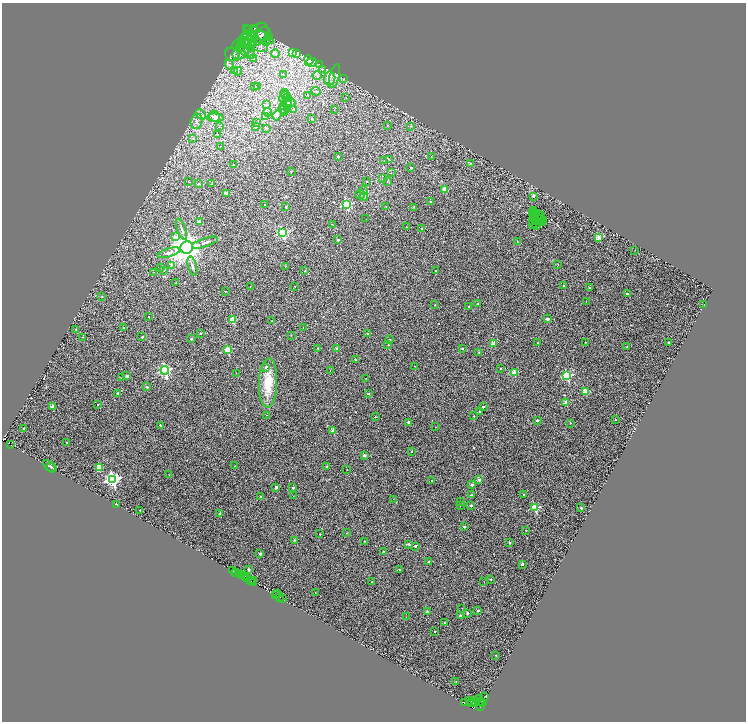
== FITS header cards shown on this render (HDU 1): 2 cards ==
NAXIS1  =                 1488
NAXIS2  =                 1439

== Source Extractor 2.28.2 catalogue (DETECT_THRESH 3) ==
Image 1488 x 1439 px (HDU 1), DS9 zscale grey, zoomed out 1/2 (1 PNG px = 2 x 2 image px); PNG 748 x 724 px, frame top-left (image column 1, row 1438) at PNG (2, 3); each listed source drawn as its Kron ellipse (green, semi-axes under 4 px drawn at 4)
Background 0.965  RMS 1.1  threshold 3.23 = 3 sigma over >= 5 px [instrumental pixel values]
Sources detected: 364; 73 cannot appear on this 1/2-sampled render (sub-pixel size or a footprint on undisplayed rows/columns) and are neither listed nor drawn; the other 291 listed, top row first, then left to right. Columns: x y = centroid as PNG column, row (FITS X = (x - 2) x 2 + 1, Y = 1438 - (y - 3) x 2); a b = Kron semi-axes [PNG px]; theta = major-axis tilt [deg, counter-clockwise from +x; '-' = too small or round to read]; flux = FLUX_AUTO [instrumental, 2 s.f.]
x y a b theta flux
255 28 3 2 - 500
246 29 2 1 - 240
248 30 2 1 - 120
258 34 13 8 51 1400
262 35 10 6 38 1000
250 36 8 4 4 610
268 36 4 3 - 150
245 38 8 6 68 820
252 38 8 3 -73 530
265 38 9 3 -34 770
266 42 4 3 - 280
247 43 5 4 - 400
238 44 7 4 43 330
256 44 13 6 -25 1700
241 46 6 5 - 610
251 46 5 3 - 390
248 49 11 5 -63 1300
243 50 8 4 -59 700
293 52 3 3 - 8200
232 54 7 6 - 760
275 54 4 4 - 340
297 54 4 2 - 1200
239 55 7 5 0 830
254 59 3 2 - 150
309 60 5 2 - 210
311 62 6 2 5 290
229 65 5 3 - 490
320 65 4 2 - 110
322 69 4 2 - 140
234 71 4 2 - 170
238 71 4 3 - 280
283 75 2 1 - 50
317 76 4 3 - 270
335 76 12 5 76 1000
330 78 7 5 83 990
343 79 3 2 - 100
255 86 2 2 - 140
258 86 3 2 - 100
316 91 5 2 - 160
285 93 4 4 - 370
307 95 3 2 - 110
284 96 6 4 44 650
287 98 4 2 - 190
346 98 2 2 - 69
288 102 5 4 - 410
290 103 5 4 - 340
266 105 3 2 - 110
283 107 3 3 - 190
287 108 4 3 - 200
283 110 5 3 - 350
293 110 3 2 - 140
334 110 2 1 - 47
267 112 4 2 - 170
284 113 3 3 - 190
201 114 6 3 -51 390
277 115 5 4 - 390
214 116 6 5 - 590
266 117 4 3 - 350
215 118 8 3 -3 560
312 119 2 2 - 490
197 121 8 6 75 880
256 122 2 2 - 52
387 125 2 2 - 100
410 126 3 3 - 190
219 127 2 2 - 80
256 127 3 2 - 110
267 128 2 2 - 140
218 134 2 2 - 75
193 138 4 3 - 280
220 146 2 1 - 56
338 157 2 2 - 540
431 157 2 2 - 84
389 160 3 2 - 260
384 161 2 1 - 53
470 163 2 2 - 230
234 165 2 2 - 280
411 168 2 2 - 490
291 172 2 2 - 120
391 173 2 2 - 70
382 179 2 2 - 78
367 181 2 2 - 130
387 181 2 2 - 89
189 182 2 2 - 68
198 184 2 2 - 200
212 184 2 1 - 63
445 189 3 2 - 4700
364 191 3 2 - 110
227 193 2 2 - 1500
360 194 5 4 - 220
533 196 2 2 - 630
364 197 4 3 - 220
431 202 2 2 - 310
347 204 3 3 - 13000
265 205 2 2 - 480
286 206 2 2 - 430
386 206 2 2 - 74
413 207 3 2 - 200
534 210 2 1 - 35
534 212 2 1 - 31
533 214 2 1 - 76
535 214 2 1 - 61
538 214 4 1 - 130
542 215 3 1 - 100
533 216 2 1 - 68
535 217 2 1 - 37
542 218 4 2 - 12
366 219 2 1 - 45
539 219 2 1 - 68
536 220 2 1 - 52
544 220 2 1 - 29
532 221 3 1 - 150
199 222 2 2 - 1300
542 222 2 1 - 28
535 223 2 1 - 44
332 224 2 2 - 73
533 224 2 1 - 96
537 226 3 1 - 100
406 227 2 1 - 120
182 229 11 3 -70 480
421 229 2 1 - 110
283 233 4 3 - 24000
176 237 3 3 - 1800
599 237 2 2 - 3300
338 240 2 2 - 740
517 241 2 2 - 110
205 242 14 3 19 770
187 248 6 6 - 270000
635 250 2 1 - 51
169 253 12 4 17 680
557 264 2 2 - 72
171 265 4 3 - 290
192 266 10 3 -74 430
285 266 2 2 - 130
161 267 2 2 - 88
164 270 3 3 - 150
305 270 2 1 - 98
435 271 2 2 - 80
153 272 3 2 - 67
176 283 2 2 - 140
295 286 2 2 - 98
564 286 2 2 - 580
250 287 2 1 - 54
589 287 2 2 - 230
225 291 2 1 - 85
627 293 2 2 - 600
102 296 3 2 - 81
586 301 2 2 - 86
477 304 2 2 - 290
704 304 2 1 - 74
435 305 2 2 - 91
469 306 2 2 - 410
148 317 2 2 - 140
547 319 2 2 - 1300
233 320 3 3 - 6000
272 321 2 2 - 160
303 327 2 1 - 59
124 328 2 2 - 550
76 329 2 2 - 150
200 333 2 2 - 110
368 334 2 2 - 1000
291 335 2 2 - 73
82 337 2 2 - 85
142 337 2 2 - 300
191 339 2 2 - 480
390 339 2 2 - 150
585 342 2 2 - 130
668 342 2 2 - 160
494 343 2 2 - 3100
538 343 2 2 - 180
388 344 2 2 - 96
627 347 2 2 - 140
318 348 2 2 - 230
337 349 2 2 - 2000
462 349 2 2 - 500
228 350 3 2 - 5700
479 352 2 2 - 97
355 359 2 2 - 420
415 366 2 2 - 110
266 367 3 3 - 490
500 369 2 2 - 110
165 370 4 4 - 31000
330 371 2 1 - 70
236 373 2 1 - 96
514 373 2 2 - 4000
127 376 2 2 - 1300
567 376 3 3 - 18000
122 378 2 2 - 100
366 378 2 2 - 67
268 383 25 9 88 5600
147 387 2 2 - 420
585 391 3 2 - 4100
117 393 2 2 - 610
368 393 2 2 - 340
566 403 2 2 - 2600
98 404 2 2 - 190
52 406 2 2 - 2100
483 407 2 2 - 380
480 412 2 2 - 230
266 415 2 1 - 52
474 416 2 2 - 170
375 417 2 2 - 160
537 420 2 2 - 680
615 420 2 2 - 110
408 422 2 2 - 530
570 423 3 2 - 94
160 425 2 2 - 290
435 427 2 1 - 55
24 429 2 2 - 440
333 431 2 2 - 2600
67 442 2 2 - 180
11 445 2 1 - 280
412 451 2 2 - 210
364 455 2 2 - 970
49 466 7 4 -48 430
235 466 2 1 - 81
51 467 5 3 - 290
327 467 2 2 - 620
99 468 2 2 - 3100
347 469 2 2 - 120
169 475 2 2 - 69
113 479 4 4 - 57000
479 480 2 2 - 1200
431 481 2 2 - 170
472 485 2 2 - 1100
276 487 2 2 - 970
293 488 2 2 - 490
471 495 2 2 - 210
524 495 2 2 - 330
293 496 2 1 - 51
260 497 2 2 - 370
393 499 2 1 - 56
461 501 2 2 - 77
116 504 2 1 - 230
460 505 2 2 - 91
471 506 2 2 - 380
535 508 3 3 - 7900
581 508 2 2 - 380
140 510 2 2 - 160
220 513 2 2 - 1200
464 527 2 2 - 280
526 530 2 2 - 200
347 533 2 2 - 92
320 534 2 1 - 110
294 540 3 3 - 160
364 541 2 2 - 150
509 543 2 2 - 350
409 544 3 2 - 330
415 546 2 2 - 510
383 551 2 2 - 150
260 554 2 2 - 640
429 562 2 2 - 830
522 564 2 2 - 760
248 569 4 3 - 200
399 569 2 2 - 160
232 570 2 1 - 1100
236 572 2 2 - 640
240 573 2 1 - 36
241 575 2 2 - 600
245 576 3 1 - 1600
247 578 4 2 - 5600
490 579 2 2 - 140
254 580 2 1 - 590
250 581 2 1 - 270
253 582 2 1 - 420
372 582 2 2 - 160
484 582 2 1 - 56
315 593 2 1 - 68
278 594 2 1 - 190
275 595 2 2 - 3400
280 597 2 1 - 220
282 599 2 1 - 280
462 608 2 1 - 64
478 611 2 2 - 340
427 612 2 2 - 950
467 613 2 2 - 520
460 616 2 2 - 500
406 617 2 1 - 53
445 623 2 2 - 180
435 631 2 2 - 210
496 655 2 2 - 210
456 681 2 1 - 120
485 696 2 1 - 220
479 698 3 1 - 610
469 701 2 2 - 1000
480 701 3 2 - 32
471 702 2 1 - 1600
474 702 2 1 - 1300
483 702 2 2 - 530
464 703 2 2 - 1500
473 703 4 2 - 490
480 706 2 1 - 250
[73 sub-pixel or undisplayed-footprint detections neither listed nor drawn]